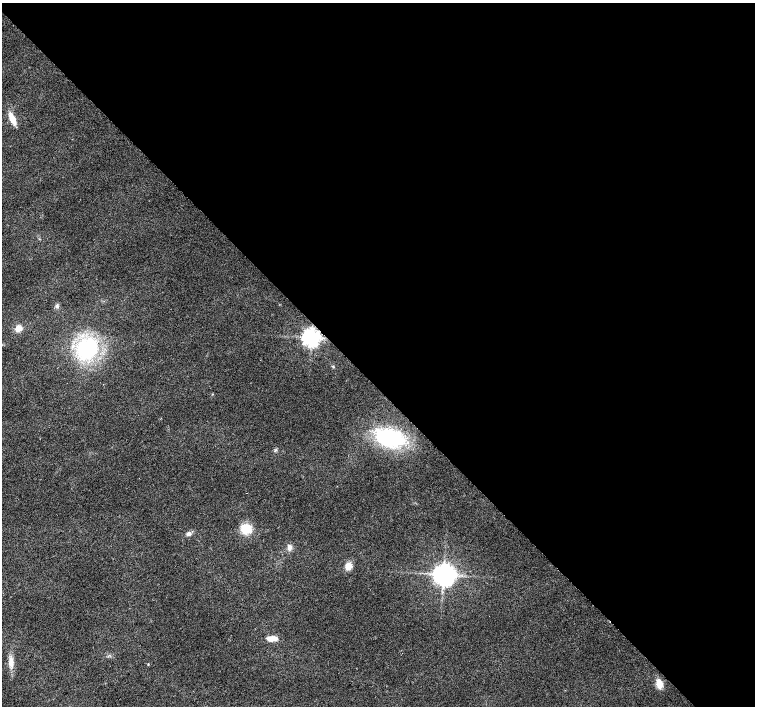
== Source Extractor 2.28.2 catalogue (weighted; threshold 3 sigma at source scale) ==
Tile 8 of 4 x 4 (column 4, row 2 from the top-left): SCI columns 4522-6026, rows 3037-4444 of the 6026 x 6005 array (HDU 1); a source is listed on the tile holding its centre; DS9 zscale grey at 2 x 2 block average (1 PNG px = mean of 2 x 2 image px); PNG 757 x 708 px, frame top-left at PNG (2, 3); no overlay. Shown black and unused: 55% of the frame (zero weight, under 2 of 3 exposures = <1% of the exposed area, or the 3 px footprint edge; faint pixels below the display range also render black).
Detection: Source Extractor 2.28.2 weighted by HDU 2 'WHT'; one run over the whole footprint, this tile lists its part. Background 0.0208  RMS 0.0065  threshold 0.0292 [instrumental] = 3 sigma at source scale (4.5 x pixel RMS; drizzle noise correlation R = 1.50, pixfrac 1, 0.0396/0.0396 arcsec/px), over >= 5 px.
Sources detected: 18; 1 cosmic-ray / hot-pixel residue — not listed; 1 inside a brighter listed object's ellipse — not listed separately; the other 16 listed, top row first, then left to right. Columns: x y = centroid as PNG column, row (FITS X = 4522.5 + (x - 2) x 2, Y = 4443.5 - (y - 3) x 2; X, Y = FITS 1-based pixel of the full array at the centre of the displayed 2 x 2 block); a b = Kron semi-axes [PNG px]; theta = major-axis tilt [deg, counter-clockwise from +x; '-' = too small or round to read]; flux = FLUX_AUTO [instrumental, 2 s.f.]
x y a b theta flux
12 119 9 4 -66 27
57 306 6 4 60 3.1
18 328 8 6 35 10
311 337 5 5 - 910
87 348 26 23 50 130
333 367 4 2 - 1.4
390 438 26 16 -5 140
246 529 12 11 - 25
189 533 7 5 13 4.9
289 547 7 5 -85 6.7
348 566 7 6 - 16
443 574 6 5 - 1400
272 638 12 6 7 13
11 662 11 6 88 11
148 664 3 2 - 0.93
659 684 8 6 -74 18
Overlapping masked pixels (flux is a lower limit): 1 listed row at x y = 311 337
Diffuse or blended objects may show on this block-average render without a row.